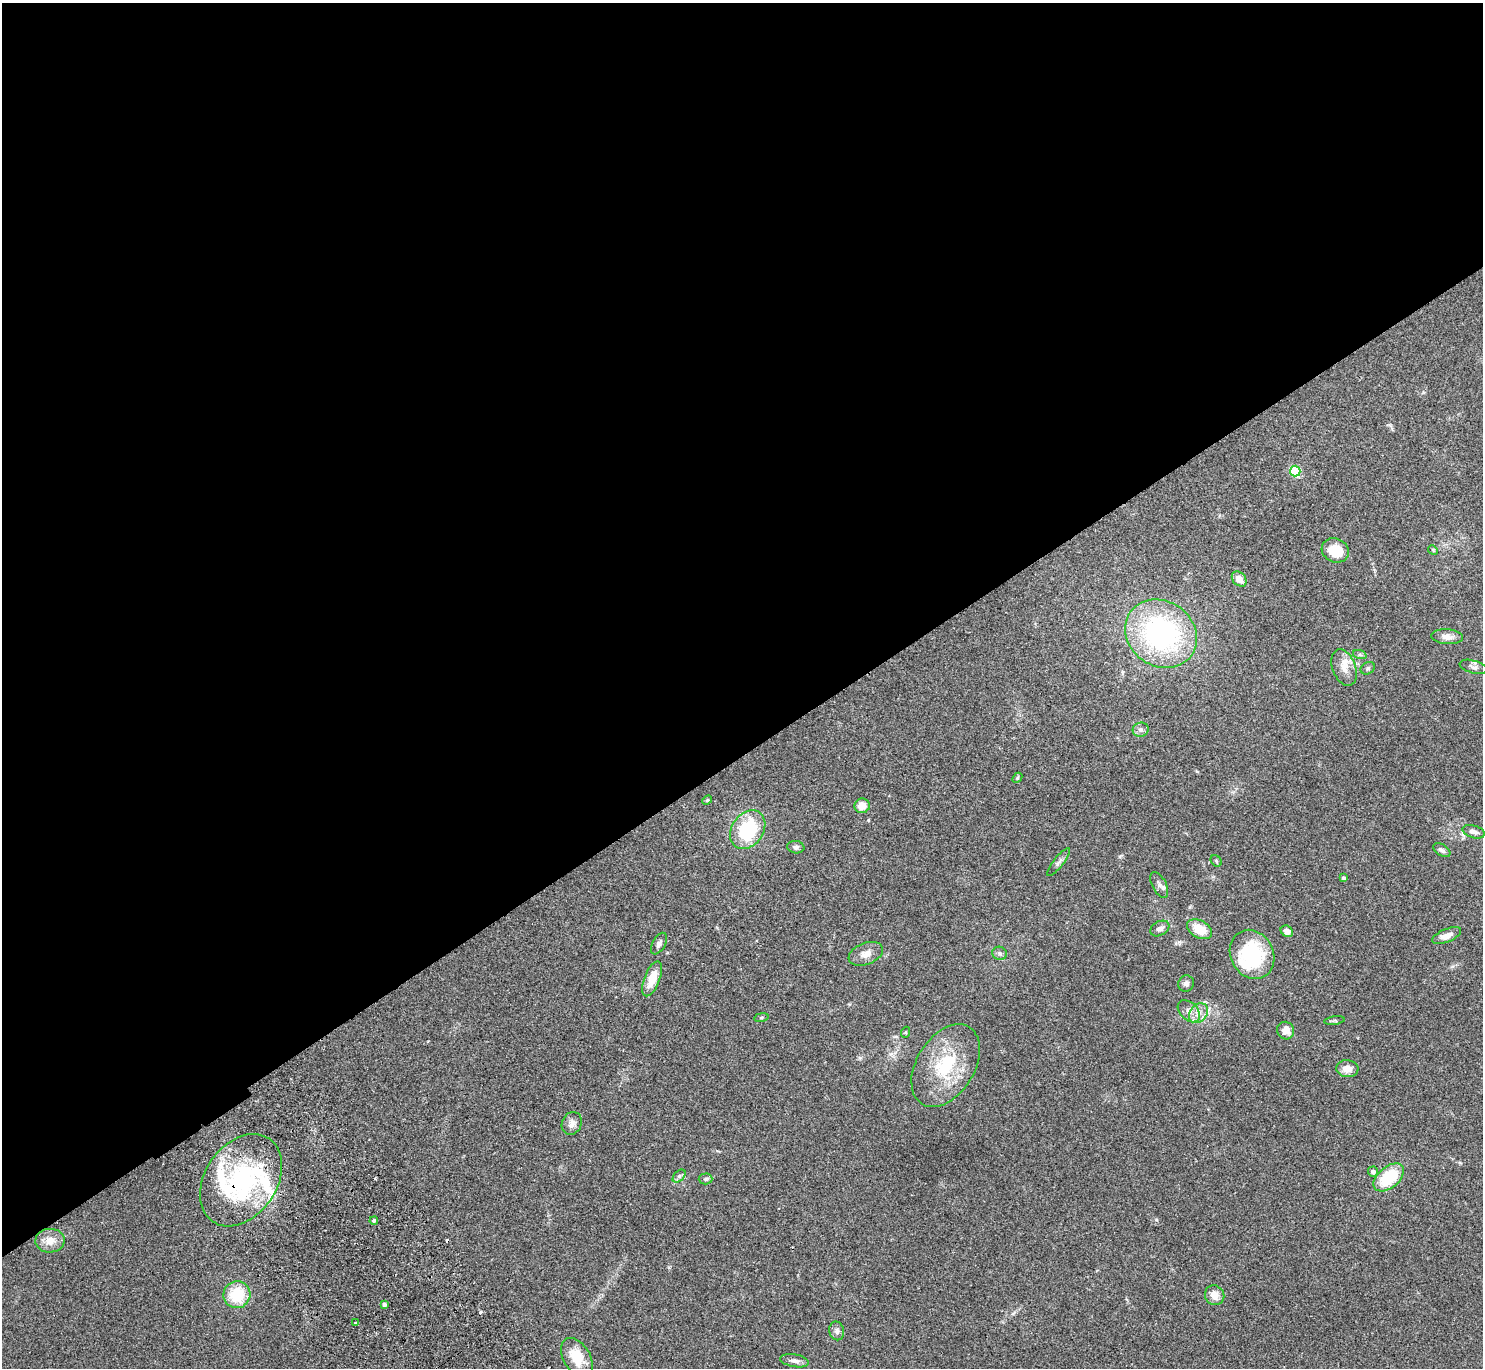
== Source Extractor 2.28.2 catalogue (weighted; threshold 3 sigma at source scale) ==
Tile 2 of 4 x 4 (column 2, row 1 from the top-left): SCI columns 1531-3011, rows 4297-5662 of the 6025 x 5999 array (HDU 1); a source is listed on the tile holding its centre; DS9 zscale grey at full resolution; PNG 1485 x 1370 px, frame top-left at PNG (2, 3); each listed source drawn as its Kron ellipse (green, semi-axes under 4 px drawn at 4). Shown black and unused: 55% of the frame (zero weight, under 2 of 3 exposures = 3% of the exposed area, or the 3 px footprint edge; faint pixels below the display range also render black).
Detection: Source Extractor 2.28.2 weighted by HDU 2 'WHT'; one run over the whole footprint, this tile lists its part. Background 0.0987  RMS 0.0088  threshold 0.0396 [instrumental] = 3 sigma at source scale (4.5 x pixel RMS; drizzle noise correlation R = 1.50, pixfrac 1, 0.05/0.05 arcsec/px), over >= 5 px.
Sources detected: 64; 1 inside a brighter object's white glare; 2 cosmic-ray / hot-pixel residue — neither listed nor drawn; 6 inside a brighter listed object's ellipse — not listed separately; the other 55 listed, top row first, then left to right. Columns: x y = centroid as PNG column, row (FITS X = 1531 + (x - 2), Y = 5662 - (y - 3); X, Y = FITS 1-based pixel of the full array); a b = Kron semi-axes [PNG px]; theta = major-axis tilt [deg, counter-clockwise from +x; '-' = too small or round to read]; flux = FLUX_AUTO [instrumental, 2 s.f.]
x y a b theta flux
1295 471 5 5 - 62
1335 550 14 11 -25 19
1433 550 5 4 - 0.89
1239 579 8 6 -47 7.6
1161 634 38 32 -36 160
1447 637 16 7 -5 5.7
1360 655 7 4 -19 1.4
1474 667 14 6 -16 3.3
1344 668 19 11 -69 9.6
1368 668 7 6 - 1.7
1141 730 8 7 - 2.7
1017 778 6 4 48 1
707 800 5 4 - 1
862 806 8 7 - 8.6
748 830 21 15 55 57
1474 832 11 6 -16 4.2
796 847 9 6 -8 2.7
1442 850 9 5 -31 2.5
1216 861 6 5 - 1.2
1059 862 17 5 51 3.2
1343 878 3 3 - 1.7
1159 885 14 7 -63 3.4
1160 928 10 7 30 4.1
1200 929 13 8 -29 17
1287 931 6 5 - 4.3
1447 936 15 6 22 6.4
659 944 12 6 62 3.1
1000 953 7 6 - 2.2
866 954 18 10 22 7.4
1252 954 25 21 -62 59
652 979 18 7 68 14
1186 984 8 8 - 2.6
1189 1011 13 8 -44 5.7
1198 1013 11 8 51 6.3
761 1017 7 4 9 1.3
1334 1021 10 3 8 1.2
1286 1031 9 8 - 7.3
906 1032 5 3 - 0.82
946 1066 45 29 58 52
1347 1069 11 8 -5 6.9
572 1123 12 9 64 5.1
1373 1172 5 5 - 4
679 1176 8 5 46 1.9
1389 1177 18 10 40 39
705 1179 7 5 3 1.7
241 1180 50 36 55 120
374 1221 4 3 - 2.4
50 1241 15 12 3 9.5
237 1295 13 13 - 31
1215 1295 10 9 - 7.7
384 1304 4 4 - 2.3
356 1323 3 3 - 4.1
837 1331 9 7 -78 3.5
577 1358 21 13 -58 20
795 1361 14 6 -9 3.6
Overlapping masked pixels (flux is a lower limit): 1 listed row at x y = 241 1180
Unlisted compact peaks at least as high as the median listed source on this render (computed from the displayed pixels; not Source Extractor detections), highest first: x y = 1156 1220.